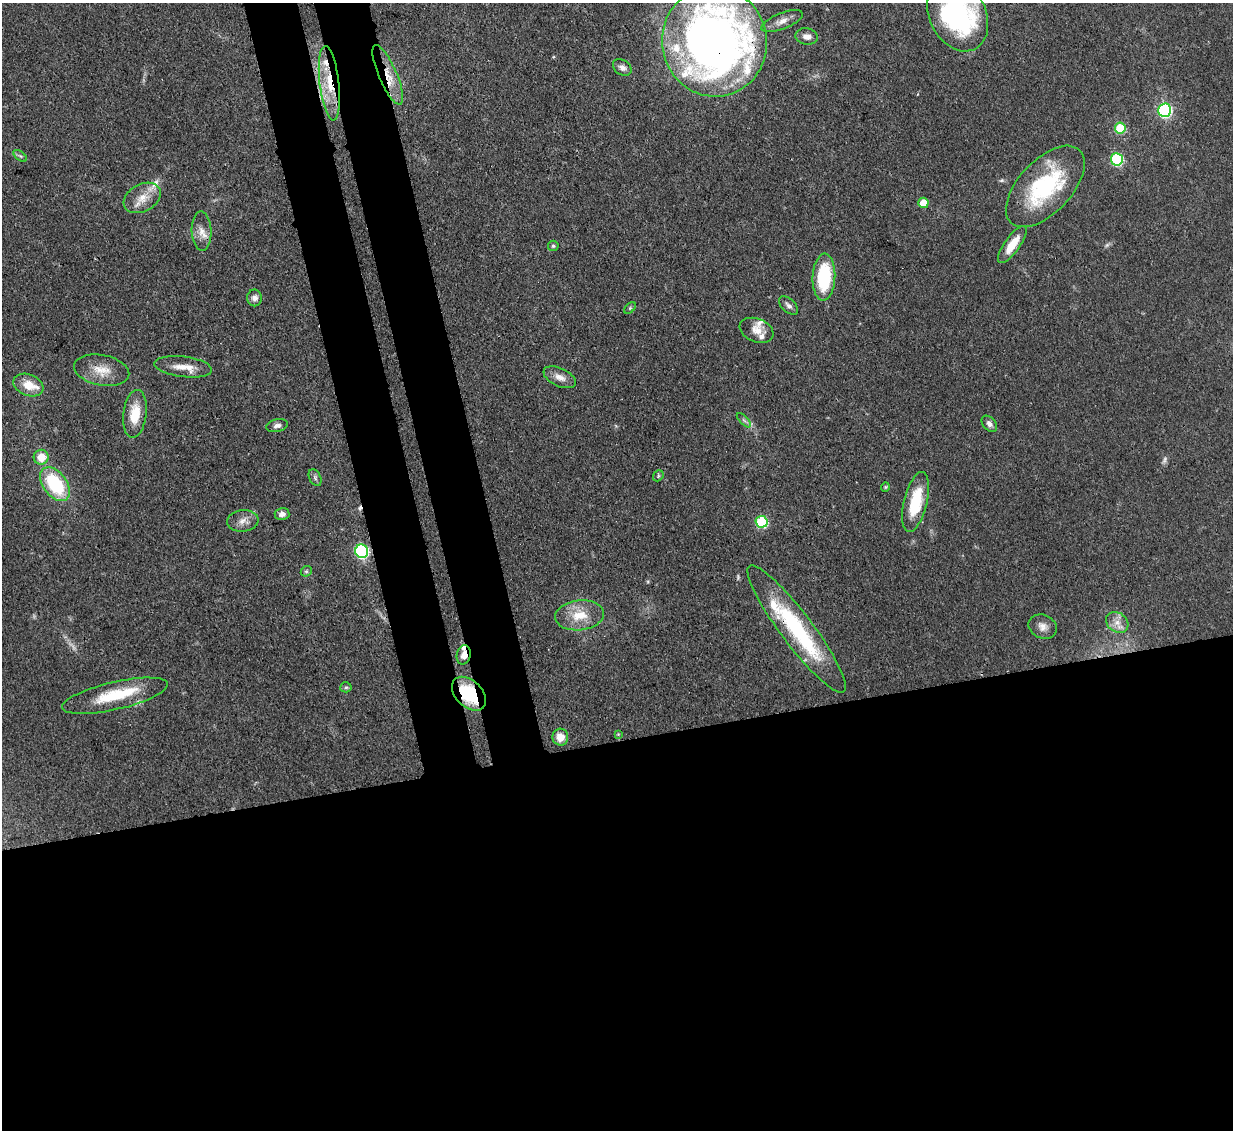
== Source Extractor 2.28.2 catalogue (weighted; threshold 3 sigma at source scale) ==
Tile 15 of 4 x 4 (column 3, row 4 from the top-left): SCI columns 2542-3772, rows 214-1341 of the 5081 x 5061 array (HDU 1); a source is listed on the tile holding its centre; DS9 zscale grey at full resolution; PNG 1235 x 1132 px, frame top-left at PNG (2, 3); each listed source drawn as its Kron ellipse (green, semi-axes under 4 px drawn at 4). Shown black and unused: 40% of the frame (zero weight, under 3 of 4 exposures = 9% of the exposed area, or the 3 px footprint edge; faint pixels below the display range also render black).
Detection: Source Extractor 2.28.2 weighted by HDU 2 'WHT'; one run over the whole footprint, this tile lists its part. Background 0.0967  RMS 0.0047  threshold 0.021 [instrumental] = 3 sigma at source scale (4.5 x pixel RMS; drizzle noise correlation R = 1.50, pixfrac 1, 0.05/0.05 arcsec/px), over >= 5 px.
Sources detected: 64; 2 too faint to see at this stretch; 2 inside a brighter object's white glare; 1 cosmic-ray / hot-pixel residue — neither listed nor drawn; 8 inside a brighter listed object's ellipse — not listed separately; the other 51 listed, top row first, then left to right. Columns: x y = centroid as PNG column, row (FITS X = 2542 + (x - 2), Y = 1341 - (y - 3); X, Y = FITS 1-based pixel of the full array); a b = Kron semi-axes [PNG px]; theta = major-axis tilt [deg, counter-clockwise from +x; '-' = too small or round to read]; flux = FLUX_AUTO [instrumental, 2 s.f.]
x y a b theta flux
958 14 39 28 -64 84
782 21 22 8 22 4.4
807 36 11 8 -10 3
714 42 55 52 -79 410
622 67 10 7 -34 2.2
388 75 32 9 -67 10
329 83 37 9 -83 16
1165 110 6 6 - 79
1120 128 5 5 - 22
20 156 8 4 -37 0.91
1117 159 6 6 - 42
1045 186 50 26 47 48
142 198 20 13 29 7.5
923 203 5 5 - 9.8
202 231 19 10 -88 5
1012 245 22 7 54 8.4
553 246 5 5 - 0.81
824 277 23 11 87 31
254 298 8 7 - 2.3
789 305 11 6 -42 1.9
630 308 7 4 45 0.7
757 330 17 11 -22 5.1
183 367 29 10 -7 7
102 370 28 15 -11 9.1
560 377 17 9 -24 3.9
28 385 15 10 -22 7.6
135 414 24 11 83 11
744 420 9 3 -45 0.98
989 424 9 6 -48 2.1
277 426 11 6 13 1.8
41 457 7 7 - 7.9
658 476 6 4 49 0.78
315 478 9 5 -64 1.2
55 484 19 11 -54 32
885 487 5 4 - 0.52
916 502 31 11 76 21
282 514 7 6 - 2.1
243 521 16 11 6 4
761 522 6 6 - 35
362 551 7 6 - 71
306 571 6 5 - 0.82
579 615 24 15 7 12
1117 622 12 9 -36 4.2
1043 627 14 11 -24 3.7
797 629 79 16 -53 55
464 655 10 7 78 4.8
346 687 5 5 - 0.85
469 694 20 13 -45 28
115 696 54 14 13 22
618 734 4 4 - 0.43
560 737 8 8 - 5.3
Overlapping masked pixels (flux is a lower limit): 8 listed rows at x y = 714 42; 388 75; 329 83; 1045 186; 916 502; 797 629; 464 655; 469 694
Isophote crosses this tile's border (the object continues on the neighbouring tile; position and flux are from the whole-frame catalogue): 2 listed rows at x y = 958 14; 714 42